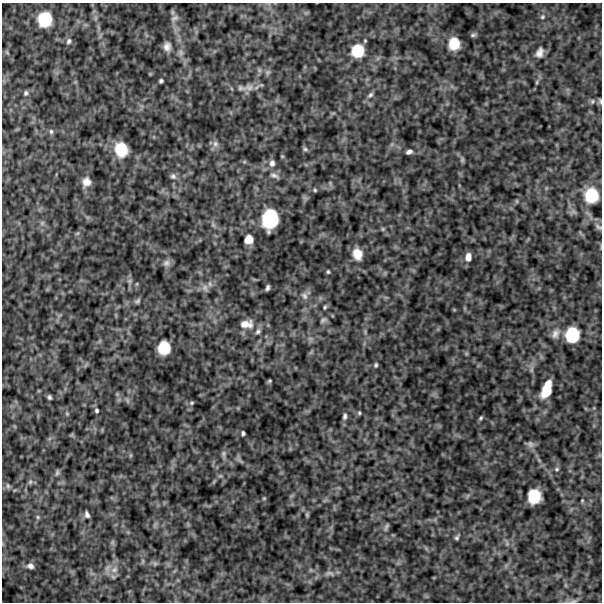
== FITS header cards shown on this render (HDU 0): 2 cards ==
NAXIS1  =                  600
NAXIS2  =                  600

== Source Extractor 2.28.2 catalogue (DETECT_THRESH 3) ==
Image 600 x 600 px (HDU 0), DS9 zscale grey, 1 PNG px = 1 image px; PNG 604 x 604 px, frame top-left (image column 1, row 600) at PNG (2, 3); no overlay
Background 491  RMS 120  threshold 365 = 3 sigma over >= 5 px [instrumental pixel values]
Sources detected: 92; all 92 listed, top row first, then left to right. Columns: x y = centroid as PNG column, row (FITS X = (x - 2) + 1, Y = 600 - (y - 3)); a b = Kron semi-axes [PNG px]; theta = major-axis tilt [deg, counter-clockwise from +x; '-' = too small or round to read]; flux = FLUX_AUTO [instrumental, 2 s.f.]
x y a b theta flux
542 17 7 6 - 22000
174 18 12 7 35 33000
45 19 14 13 - 260000
473 35 8 4 15 16000
69 41 8 7 - 25000
454 44 10 9 - 150000
167 47 12 9 -86 50000
358 51 14 13 - 200000
181 52 8 8 - 31000
539 53 14 9 68 53000
259 70 7 6 - 19000
268 72 8 6 48 21000
161 81 4 4 - 16000
537 82 6 4 89 11000
249 87 17 10 3 73000
26 93 7 5 76 19000
370 95 8 5 39 20000
592 101 7 5 70 14000
600 101 7 3 -74 11000
51 131 7 5 -89 19000
215 144 9 8 - 36000
121 149 15 13 -75 230000
305 149 7 5 -23 16000
409 152 6 4 21 27000
282 156 5 4 - 8800
462 160 7 5 79 14000
272 163 9 7 81 38000
274 175 15 7 -20 40000
173 176 8 7 - 27000
86 182 10 9 - 63000
315 190 5 4 - 10000
591 195 15 14 - 260000
517 201 6 4 -89 9600
270 219 16 13 80 440000
42 223 6 6 - 18000
213 225 6 5 - 15000
599 227 11 6 -34 23000
383 229 5 5 - 12000
77 234 6 4 20 11000
249 239 7 7 - 90000
357 254 13 10 -73 110000
468 257 10 7 86 53000
166 263 10 9 - 33000
328 272 5 4 - 11000
130 281 7 5 90 19000
205 288 11 8 -73 40000
267 288 5 3 - 20000
304 296 11 7 -51 36000
137 301 8 5 37 17000
325 307 6 4 79 12000
323 320 9 5 34 19000
246 324 18 10 2 98000
258 331 9 7 49 29000
555 334 14 9 66 54000
572 335 15 14 - 280000
164 348 11 10 - 190000
376 365 5 4 - 14000
270 381 6 4 28 11000
546 390 21 10 70 200000
49 397 4 4 - 17000
127 400 10 4 -60 19000
192 403 6 5 - 13000
97 410 6 5 - 17000
359 413 5 5 - 12000
67 414 6 4 -46 11000
345 416 9 6 82 24000
481 418 6 4 42 13000
243 433 4 3 - 14000
530 444 11 8 -36 31000
223 454 11 6 -86 25000
130 455 6 4 -72 12000
240 461 13 3 -45 20000
557 469 6 5 - 15000
57 472 8 5 82 15000
220 476 6 4 18 13000
30 482 7 6 - 17000
8 486 8 5 -75 18000
534 496 12 11 - 230000
264 498 5 4 - 9000
582 501 5 4 - 9200
87 514 8 5 -69 26000
307 515 6 4 -70 13000
38 517 6 5 - 14000
386 527 11 5 65 20000
457 538 6 5 - 17000
112 542 7 4 89 16000
507 544 7 4 -18 17000
155 563 7 4 0 18000
30 566 9 7 -15 40000
114 570 11 8 32 63000
329 573 14 7 -3 40000
574 601 11 5 5 23000
At the frame edge (FLAGS 8, measured only in part): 3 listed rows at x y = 600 101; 599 227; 574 601